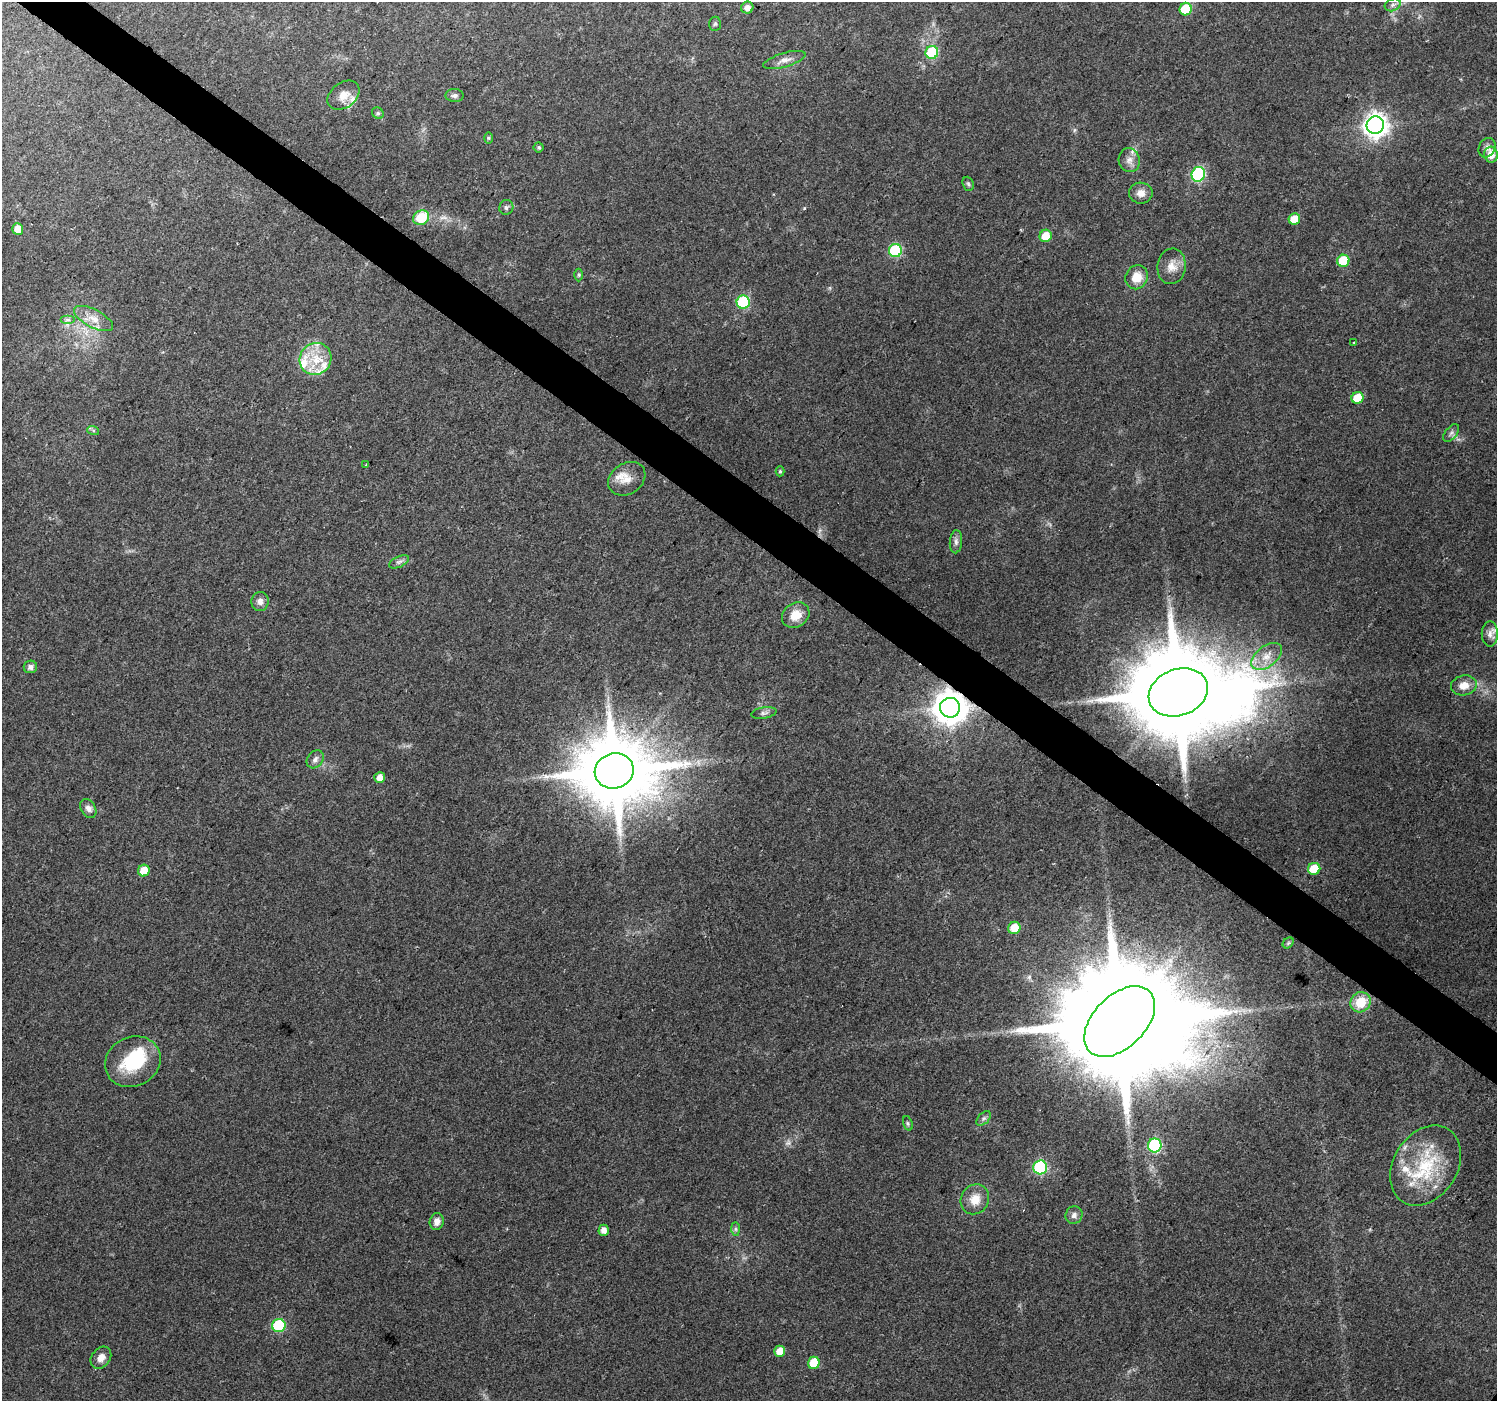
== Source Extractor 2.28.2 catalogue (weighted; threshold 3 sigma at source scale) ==
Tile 11 of 4 x 4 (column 3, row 3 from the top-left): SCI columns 2989-4483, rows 1576-2974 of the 5982 x 6016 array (HDU 1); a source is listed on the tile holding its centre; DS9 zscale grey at full resolution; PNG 1499 x 1403 px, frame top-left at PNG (2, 2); each listed source drawn as its Kron ellipse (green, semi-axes under 4 px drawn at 4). Shown black and unused: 4% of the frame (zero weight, under 2 of 3 exposures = <1% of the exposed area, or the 3 px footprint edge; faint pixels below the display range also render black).
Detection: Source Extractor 2.28.2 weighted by HDU 2 'WHT'; one run over the whole footprint, this tile lists its part. Background 0.0694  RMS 0.0075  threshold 0.0339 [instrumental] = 3 sigma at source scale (4.5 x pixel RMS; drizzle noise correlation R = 1.50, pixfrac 1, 0.0396/0.0396 arcsec/px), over >= 5 px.
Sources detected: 85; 1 too faint to see at this stretch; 1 inside a brighter object's white glare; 1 cosmic-ray / hot-pixel residue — neither listed nor drawn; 7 inside a brighter listed object's ellipse — not listed separately; the other 75 listed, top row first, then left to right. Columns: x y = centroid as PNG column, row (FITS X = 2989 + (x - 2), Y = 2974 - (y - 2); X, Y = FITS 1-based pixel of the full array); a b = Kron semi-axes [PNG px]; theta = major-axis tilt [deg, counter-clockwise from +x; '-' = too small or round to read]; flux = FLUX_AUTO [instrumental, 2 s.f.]
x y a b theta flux
1393 5 8 6 21 2.5
747 8 6 6 - 4.8
1186 9 6 6 - 28
715 24 7 6 - 1.4
932 52 6 6 - 53
784 60 22 7 17 5.2
344 95 18 12 37 8
454 95 9 6 -1 2.4
378 113 6 5 - 1.3
1375 125 9 8 - 590
488 138 6 4 90 0.88
539 147 5 5 - 1.2
1487 148 10 8 63 3.5
1491 155 8 7 - 8.7
1129 160 12 10 -78 5.2
1198 174 7 6 - 93
968 184 7 5 -68 1.4
1141 193 11 10 - 5.7
506 207 7 7 - 1.9
421 218 8 7 - 23
1294 219 6 5 - 15
18 229 6 5 - 7.1
1046 236 6 6 - 12
895 251 6 6 - 69
1343 261 6 6 - 27
1172 266 18 14 81 9.4
579 275 6 4 90 1.2
1137 277 12 11 - 12
743 302 6 6 - 71
94 319 21 9 -27 9
68 320 7 4 0 1.8
1354 343 3 2 - 0.91
316 359 16 15 - 18
1357 398 6 5 - 15
93 430 6 4 -19 1.3
1451 433 10 5 51 2.3
366 464 3 2 - 1.3
780 471 5 4 - 1.2
627 479 20 15 33 11
956 542 11 6 86 2.8
399 562 11 5 24 2.4
260 601 9 8 - 4.3
796 615 14 12 34 12
1490 634 12 8 -90 5
1267 656 17 10 37 11
30 667 7 6 - 3
1464 685 13 10 9 8.2
1178 692 30 23 20 18000
950 708 10 10 - 1500
764 713 13 5 10 2.4
315 759 10 7 51 3.4
614 771 19 17 17 8600
380 777 5 5 - 6.4
88 808 10 7 -60 3.3
1314 869 6 6 - 20
144 871 6 5 - 13
1014 928 6 6 - 13
1288 943 6 4 46 1.2
1360 1002 11 9 46 18
1120 1022 42 26 45 38000
133 1062 28 24 25 41
984 1118 9 5 45 2
908 1123 7 4 -71 1.4
1155 1145 7 7 - 96
1425 1166 43 32 58 56
1040 1167 7 7 - 95
975 1199 15 14 - 11
1074 1215 9 8 - 3.4
437 1222 8 7 - 4.5
736 1229 7 4 -90 1.5
604 1230 5 5 - 4.7
279 1326 6 6 - 59
780 1351 5 5 - 10
101 1358 12 9 51 5.7
814 1363 6 6 - 20
Overlapping masked pixels (flux is a lower limit): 2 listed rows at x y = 1178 692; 950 708
Isophote crosses this tile's border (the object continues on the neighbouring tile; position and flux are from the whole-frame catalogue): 1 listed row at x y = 1393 5